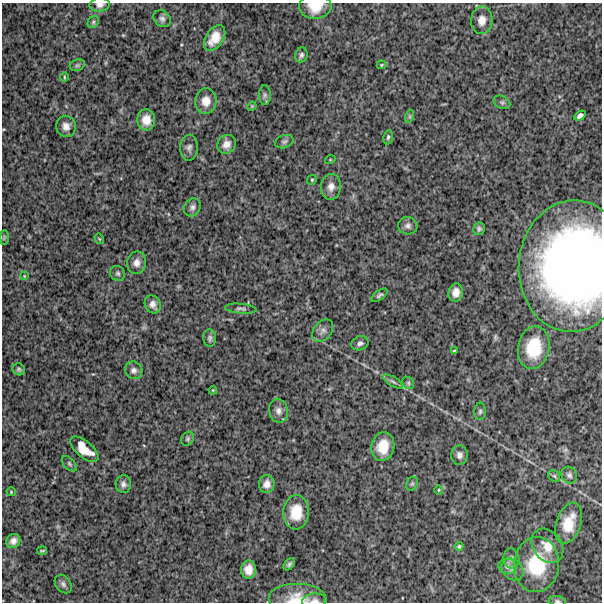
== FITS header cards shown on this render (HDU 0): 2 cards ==
NAXIS1  =                  600
NAXIS2  =                  600

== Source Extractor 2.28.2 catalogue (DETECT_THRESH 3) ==
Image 600 x 600 px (HDU 0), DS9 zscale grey, 1 PNG px = 1 image px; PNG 604 x 604 px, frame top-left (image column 1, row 600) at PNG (2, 3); each listed source drawn as its Kron ellipse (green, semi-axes under 4 px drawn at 4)
Background 1150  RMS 250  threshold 756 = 3 sigma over >= 5 px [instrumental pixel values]
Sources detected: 78; all 78 listed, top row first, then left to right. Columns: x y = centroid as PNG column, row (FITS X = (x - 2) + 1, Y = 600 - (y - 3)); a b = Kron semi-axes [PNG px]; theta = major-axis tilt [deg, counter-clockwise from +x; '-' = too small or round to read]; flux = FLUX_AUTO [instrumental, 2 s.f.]
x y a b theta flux
100 5 10 7 8 7.2e+04
315 7 16 12 3 3.0e+05
162 19 9 7 -42 5.6e+04
482 20 14 10 86 1.5e+05
93 22 6 5 - 3.0e+04
215 38 14 8 56 2.4e+05
301 55 8 6 73 4.4e+04
77 65 8 5 20 3.6e+04
382 65 5 3 - 1.8e+04
64 77 5 3 - 1.7e+04
265 95 10 6 -90 4.7e+04
206 101 13 10 85 1.7e+05
502 102 9 6 -28 3.9e+04
252 106 5 3 - 1.5e+04
410 116 6 4 72 3.0e+04
580 116 6 4 33 5.9e+04
146 120 10 9 - 1.8e+05
66 126 10 10 - 1.1e+05
388 137 7 4 80 3.2e+04
284 142 9 6 19 4.1e+04
226 144 10 8 42 1.1e+05
189 148 13 9 88 7.2e+04
330 160 5 3 - 1.5e+04
312 180 5 4 - 2.1e+04
331 187 13 10 86 1.2e+05
192 207 9 8 - 6.4e+04
408 226 10 8 -11 6.6e+04
479 229 6 5 - 3.8e+04
4 238 7 4 90 2.2e+04
99 239 5 4 - 1.8e+04
136 263 11 9 81 1.1e+05
573 266 66 54 85 8.7e+06
118 273 8 7 - 4.2e+04
24 276 3 3 - 1.2e+04
456 292 9 7 79 1.3e+05
380 295 9 4 36 3.9e+04
153 304 9 7 -63 8.8e+04
241 309 16 5 -5 5.0e+04
323 331 12 9 52 8.9e+04
210 338 9 6 -87 4.5e+04
360 343 9 7 20 5.8e+04
534 348 21 15 80 6.4e+05
454 351 4 3 - 1.6e+04
19 369 6 6 - 3.3e+04
134 370 9 8 - 6.8e+04
393 382 11 4 -32 4.5e+04
408 383 6 5 - 3.5e+04
213 390 4 3 - 1.4e+04
278 411 12 9 -78 9.5e+04
480 411 9 5 88 3.7e+04
188 439 7 6 - 3.6e+04
383 446 14 11 81 3.3e+05
84 449 17 8 -40 3.0e+05
459 455 9 8 - 7.8e+04
69 464 9 5 -46 3.4e+04
569 475 9 7 -54 5.6e+04
554 476 6 5 - 3.0e+04
123 484 9 7 -87 6.3e+04
267 484 9 8 - 1.0e+05
412 484 7 5 68 3.2e+04
439 490 5 3 - 1.5e+04
11 492 4 4 - 1.7e+04
296 512 17 13 86 3.6e+05
569 523 21 12 72 4.0e+05
13 541 7 6 - 8.2e+04
459 546 4 4 - 2.3e+04
547 546 19 14 -53 2.6e+05
42 551 5 3 - 2.2e+04
512 559 10 7 -79 6.7e+04
289 564 7 4 51 4.1e+04
536 564 27 22 84 8.6e+05
507 566 9 8 - 6.8e+04
513 569 12 9 -45 9.3e+04
248 570 9 7 87 1.6e+05
63 584 10 7 -52 5.5e+04
297 599 29 15 0 3.7e+05
314 601 12 7 5 8.1e+04
557 601 8 5 -6 3.7e+04
At the frame edge (FLAGS 8, measured only in part): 6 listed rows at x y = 100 5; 315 7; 573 266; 297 599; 314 601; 557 601